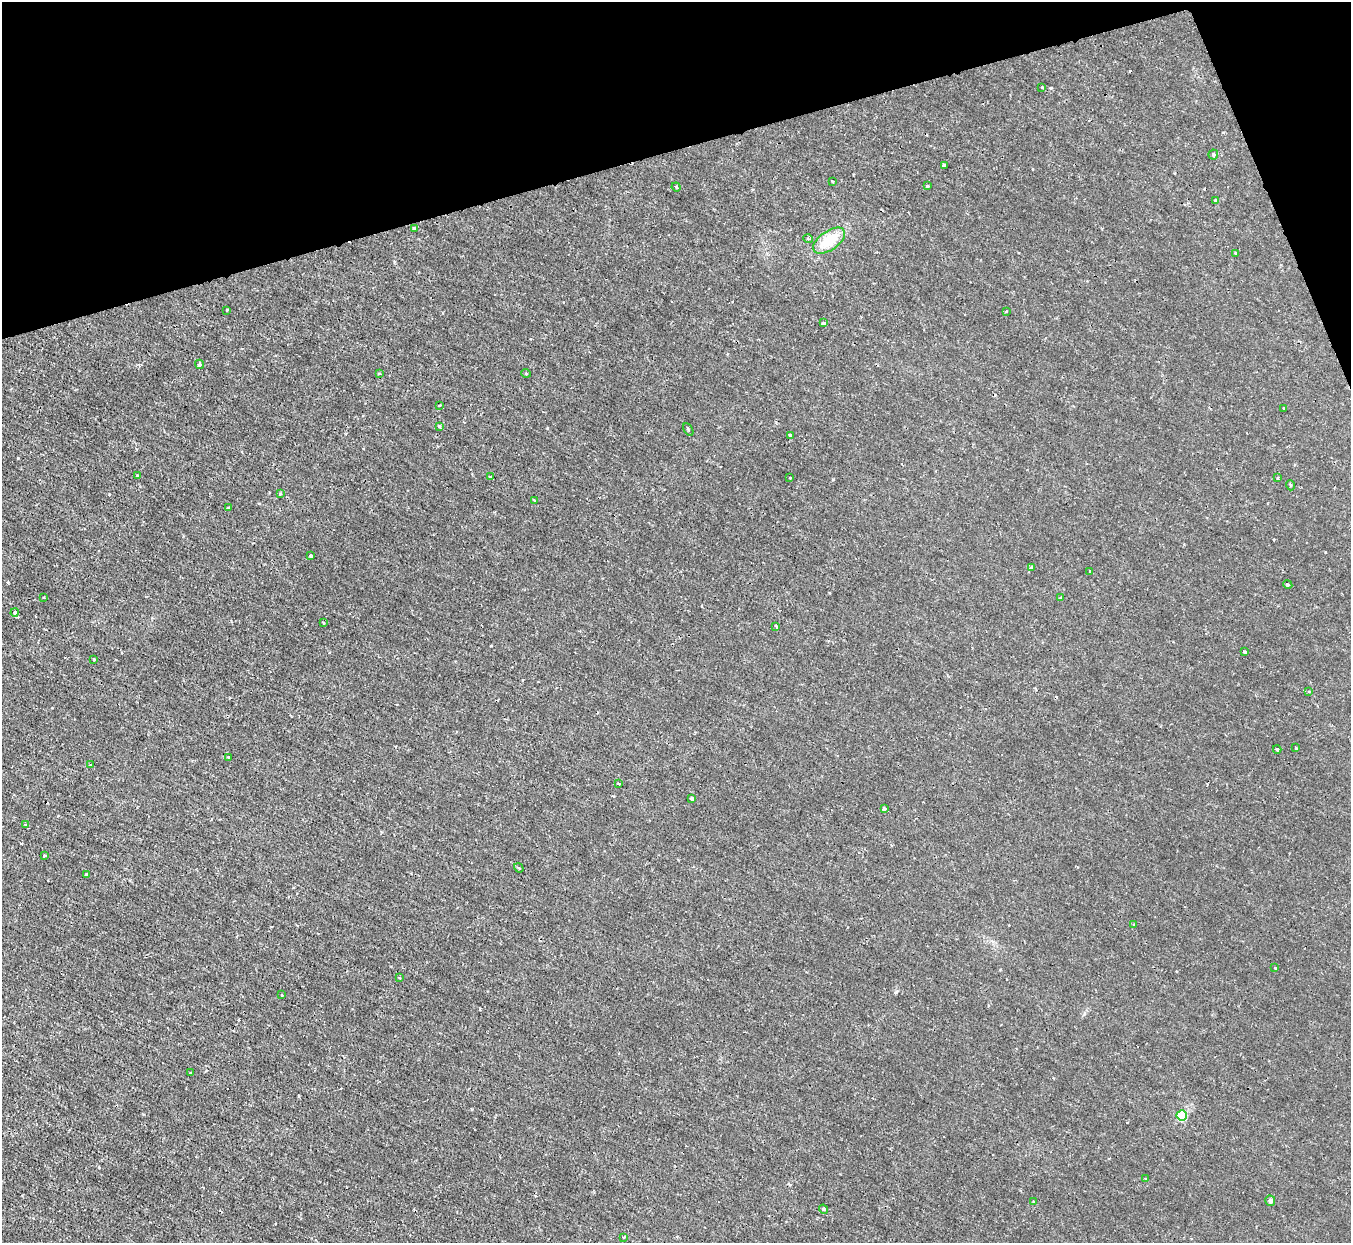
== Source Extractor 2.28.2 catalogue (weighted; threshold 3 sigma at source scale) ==
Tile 3 of 4 x 4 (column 3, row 1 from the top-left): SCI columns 2700-4048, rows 3871-5111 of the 5398 x 5387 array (HDU 1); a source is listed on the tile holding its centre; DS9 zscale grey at full resolution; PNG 1353 x 1245 px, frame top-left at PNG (2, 2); each listed source drawn as its Kron ellipse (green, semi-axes under 4 px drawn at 4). Shown black and unused: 14% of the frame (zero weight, under 2 of 3 exposures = <1% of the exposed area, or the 3 px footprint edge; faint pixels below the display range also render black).
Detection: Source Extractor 2.28.2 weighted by HDU 2 'WHT'; one run over the whole footprint, this tile lists its part. Background 0.0019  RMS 0.0015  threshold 0.00653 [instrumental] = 3 sigma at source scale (4.5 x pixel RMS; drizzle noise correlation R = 1.50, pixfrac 1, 0.05/0.05 arcsec/px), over >= 5 px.
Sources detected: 66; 2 cosmic-ray / hot-pixel residue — neither listed nor drawn; the other 64 listed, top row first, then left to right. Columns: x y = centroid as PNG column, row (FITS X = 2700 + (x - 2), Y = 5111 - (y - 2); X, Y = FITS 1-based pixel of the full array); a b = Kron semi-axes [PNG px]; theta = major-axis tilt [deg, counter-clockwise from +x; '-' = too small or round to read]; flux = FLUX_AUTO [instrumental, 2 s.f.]
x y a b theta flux
1042 87 2 2 - 0.093
1213 154 5 5 - 0.32
944 165 3 3 - 0.22
833 182 3 3 - 0.28
927 186 3 3 - 0.15
676 187 4 3 - 0.16
1215 200 3 3 - 0.17
414 229 4 3 - 0.3
808 239 5 3 - 0.14
829 241 18 9 35 4.3
1235 253 3 2 - 0.12
227 310 3 2 - 0.11
1006 312 3 3 - 0.2
823 323 4 2 - 0.18
200 364 4 4 - 0.21
379 373 3 2 - 0.14
526 373 5 3 - 0.11
439 405 3 2 - 0.12
1283 408 3 2 - 0.12
439 426 3 3 - 0.39
688 429 7 3 -60 0.17
790 435 3 3 - 0.25
138 476 3 3 - 0.23
491 477 3 2 - 0.13
790 478 3 2 - 0.12
1278 478 4 2 - 0.1
1290 485 5 3 - 0.16
280 494 3 3 - 0.16
534 500 3 2 - 0.14
228 508 3 3 - 0.19
311 556 3 3 - 0.41
1031 567 4 3 - 0.17
1090 571 3 3 - 0.32
1288 585 4 3 - 0.14
44 597 3 2 - 0.12
1061 598 3 3 - 0.24
15 612 4 4 - 0.36
323 623 3 2 - 0.11
776 626 4 3 - 0.28
1245 652 4 3 - 0.37
94 659 3 2 - 0.11
1309 692 3 3 - 0.14
1296 748 3 3 - 0.18
1277 749 4 4 - 0.28
228 757 3 2 - 0.13
91 765 3 2 - 0.15
619 784 3 2 - 0.16
692 798 3 3 - 0.56
884 809 3 3 - 0.57
25 824 3 2 - 0.12
44 856 3 3 - 0.14
519 868 5 3 - 0.19
86 875 3 3 - 0.27
1134 925 4 3 - 0.2
1275 968 3 3 - 0.18
400 978 4 2 - 0.12
282 995 3 3 - 0.18
190 1073 4 2 - 0.11
1182 1115 5 5 - 7.9
1146 1179 3 3 - 0.19
1270 1201 5 5 - 0.44
1033 1202 3 3 - 0.13
823 1209 5 4 - 0.29
623 1237 3 2 - 0.17
Unlisted compact peaks at least as high as the median listed source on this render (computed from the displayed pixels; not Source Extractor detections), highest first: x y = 1051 88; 109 494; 833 479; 491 646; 896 992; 99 1167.